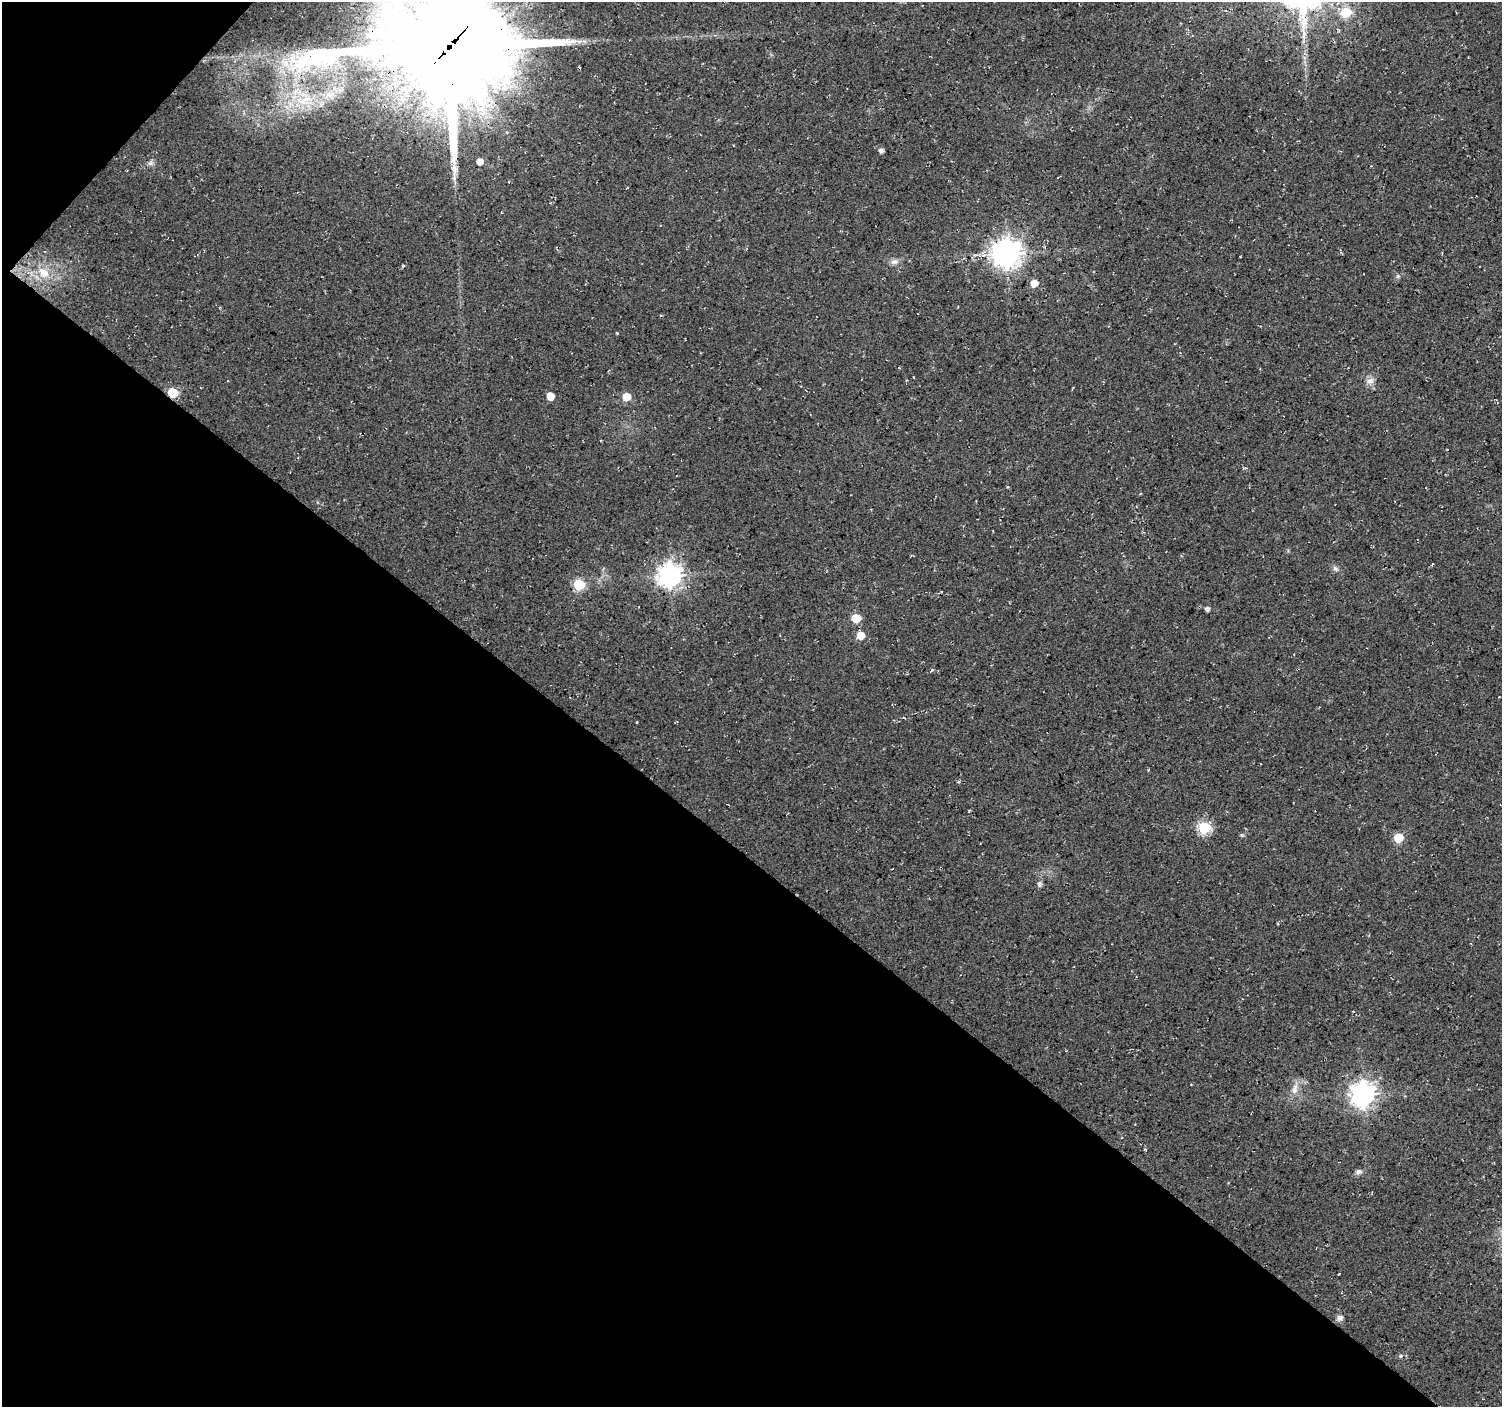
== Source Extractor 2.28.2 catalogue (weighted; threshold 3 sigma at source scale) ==
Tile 9 of 4 x 4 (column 1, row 3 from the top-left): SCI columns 7-1506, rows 1641-3045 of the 6008 x 6025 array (HDU 1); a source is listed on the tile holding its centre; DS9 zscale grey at full resolution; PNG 1504 x 1409 px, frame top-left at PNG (2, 2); no overlay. Shown black and unused: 41% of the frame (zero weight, under 3 of 4 exposures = <1% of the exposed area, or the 3 px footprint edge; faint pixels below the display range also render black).
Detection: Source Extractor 2.28.2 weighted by HDU 2 'WHT'; one run over the whole footprint, this tile lists its part. Background 0.0552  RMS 0.0068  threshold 0.0305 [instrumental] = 3 sigma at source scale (4.5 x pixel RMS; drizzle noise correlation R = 1.50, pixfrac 1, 0.0396/0.0396 arcsec/px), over >= 5 px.
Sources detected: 32; all 32 listed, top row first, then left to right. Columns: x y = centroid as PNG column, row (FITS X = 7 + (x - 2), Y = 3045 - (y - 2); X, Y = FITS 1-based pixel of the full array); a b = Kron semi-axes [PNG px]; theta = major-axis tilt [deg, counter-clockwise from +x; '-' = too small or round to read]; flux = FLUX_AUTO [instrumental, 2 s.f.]
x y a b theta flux
1346 12 6 6 - 37
448 47 47 38 -1 15000
285 63 15 11 -50 11
304 100 28 11 16 20
881 150 5 5 - 2.4
480 161 5 5 - 5.3
150 163 8 6 43 1.9
454 169 16 8 -83 5.7
1007 253 9 9 - 890
894 262 12 6 -5 3
403 266 4 3 - 0.75
44 272 13 10 -32 5.5
1398 276 6 5 - 1.2
1034 283 6 5 - 9.4
1370 381 11 8 18 3.6
173 393 6 6 - 29
550 396 5 5 - 9.5
626 397 6 6 - 11
1335 568 9 6 -18 1.9
670 575 8 8 - 510
579 585 6 6 - 47
1207 609 4 4 - 2.3
856 618 6 5 - 22
861 635 6 6 - 10
1204 828 6 6 - 70
1398 838 6 6 - 26
1039 884 7 6 - 2
1295 1089 17 8 77 5.6
1363 1094 9 8 - 550
1145 1149 3 3 - 0.68
1358 1172 9 6 13 2.3
1340 1318 8 7 - 2.6
Overlapping masked pixels (flux is a lower limit): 3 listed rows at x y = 448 47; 173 393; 670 575
Isophote crosses this tile's border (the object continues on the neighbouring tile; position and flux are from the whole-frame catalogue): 1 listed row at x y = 448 47